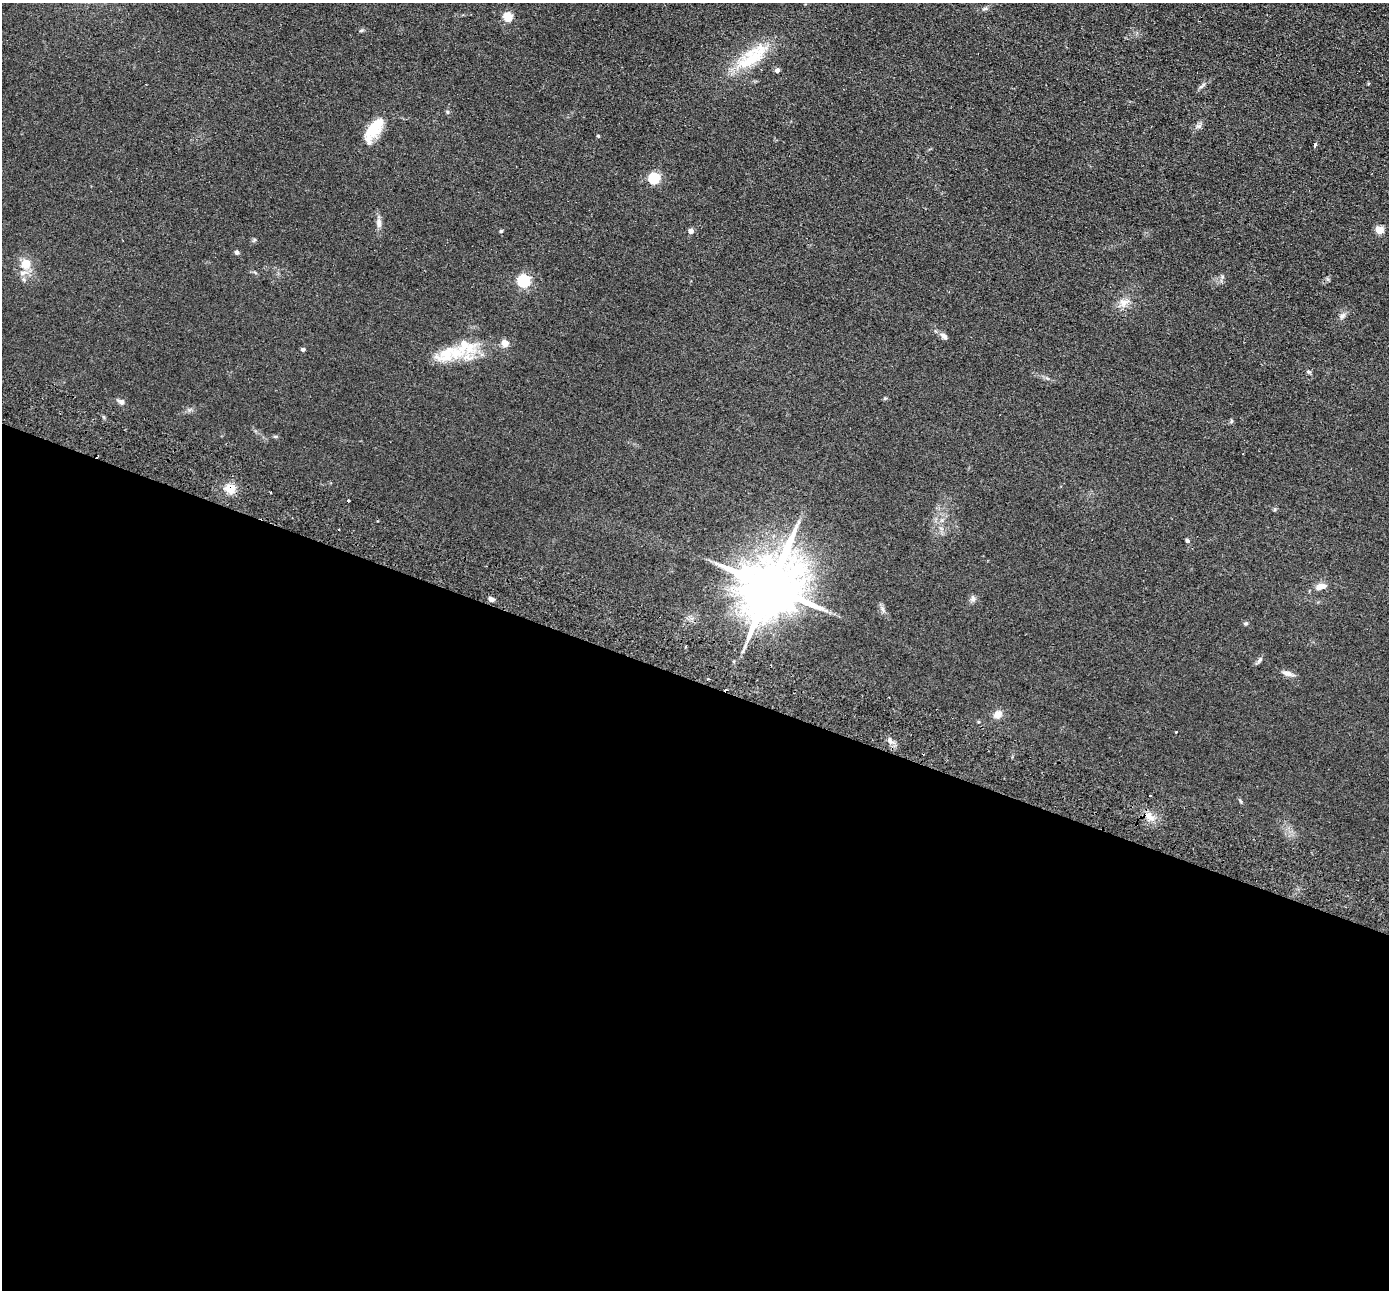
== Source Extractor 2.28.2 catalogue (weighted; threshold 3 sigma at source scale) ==
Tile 14 of 4 x 4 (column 2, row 4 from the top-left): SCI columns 1415-2801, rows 327-1614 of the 5603 x 5672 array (HDU 1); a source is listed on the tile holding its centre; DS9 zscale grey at full resolution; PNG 1391 x 1292 px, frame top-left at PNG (2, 3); no overlay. Shown black and unused: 47% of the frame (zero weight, under 2 of 3 exposures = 3% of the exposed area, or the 3 px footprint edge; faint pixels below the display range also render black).
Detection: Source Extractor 2.28.2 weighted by HDU 2 'WHT'; one run over the whole footprint, this tile lists its part. Background 0.0692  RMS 0.0096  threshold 0.0433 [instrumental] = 3 sigma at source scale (4.5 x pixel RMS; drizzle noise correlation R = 1.50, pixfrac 1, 0.05/0.05 arcsec/px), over >= 5 px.
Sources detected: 50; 3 cosmic-ray / hot-pixel residue — not listed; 2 inside a brighter listed object's ellipse — not listed separately; the other 45 listed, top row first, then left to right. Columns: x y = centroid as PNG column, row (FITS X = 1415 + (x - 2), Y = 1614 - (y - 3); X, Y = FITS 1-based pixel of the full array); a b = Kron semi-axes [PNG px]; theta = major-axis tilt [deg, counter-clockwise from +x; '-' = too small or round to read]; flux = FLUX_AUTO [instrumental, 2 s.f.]
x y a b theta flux
985 9 8 4 9 1.8
508 17 5 5 - 40
361 30 6 4 2 1.2
753 57 50 19 38 44
777 70 5 4 - 3.6
1202 86 14 4 38 2.5
447 112 6 4 -89 1.2
1199 126 7 6 - 2.5
374 129 30 11 56 29
598 136 4 3 - 1.1
1315 145 4 3 - 4.5
654 178 5 5 - 85
379 223 13 7 -89 4.6
1380 230 5 5 - 24
501 231 4 4 - 1.2
691 231 5 4 - 5.2
254 240 6 4 71 1.2
237 252 4 4 - 3.3
26 263 14 13 - 13
524 281 6 5 - 130
1124 303 13 12 - 8.4
1342 316 9 7 44 3.2
944 336 12 6 -45 3.6
505 343 5 5 - 14
303 349 5 4 - 1.7
457 352 33 20 12 32
885 398 6 4 18 1.1
121 402 8 6 -34 3.3
1231 421 6 4 89 1.2
230 489 14 11 4 10
339 529 3 2 - 1.3
1187 540 6 5 - 1.6
771 586 18 15 54 7100
1320 587 15 8 15 7.4
973 598 9 6 83 2.7
491 599 6 4 -27 3.5
882 609 7 5 -61 2.5
1246 623 6 4 1 1.2
1259 660 11 4 58 2.2
1287 673 14 7 -18 5.2
708 679 3 2 - 1.3
998 715 10 8 34 6.7
890 740 8 4 -82 2.3
1150 796 3 3 - 2.9
1149 816 17 7 -39 7.8
Overlapping masked pixels (flux is a lower limit): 1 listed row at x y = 230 489